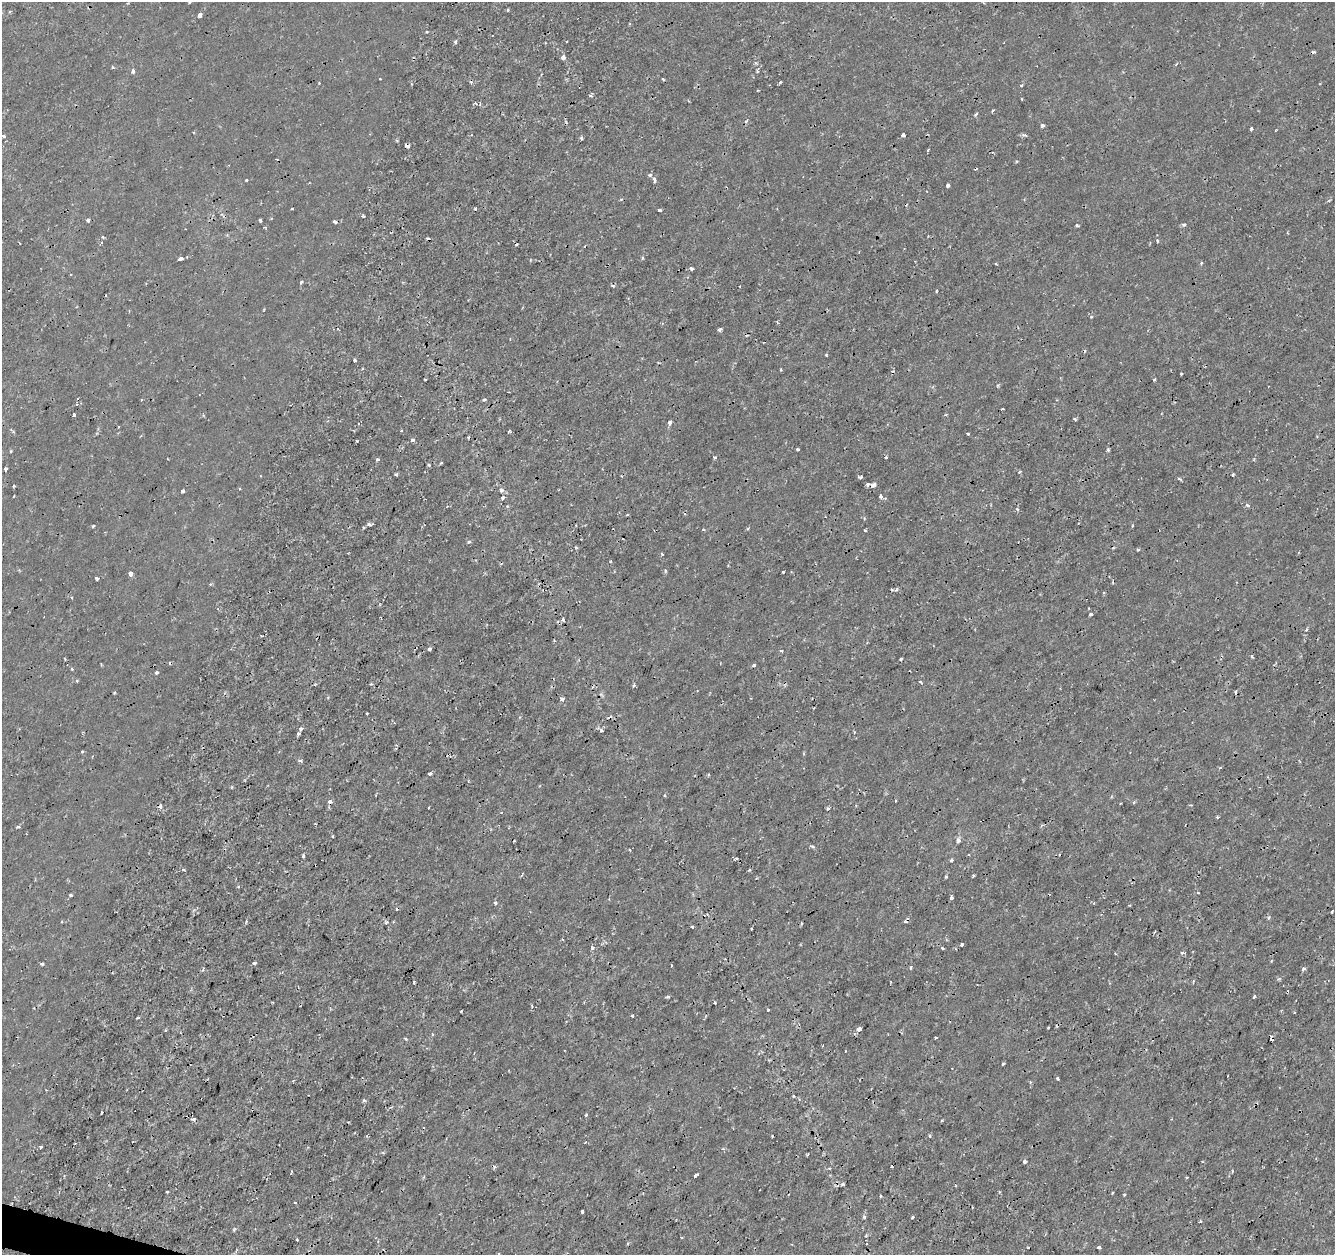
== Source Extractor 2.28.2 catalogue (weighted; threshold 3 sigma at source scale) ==
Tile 7 of 4 x 4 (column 3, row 2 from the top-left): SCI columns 2667-3999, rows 2722-3974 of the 5339 x 5501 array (HDU 1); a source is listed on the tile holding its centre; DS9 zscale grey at full resolution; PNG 1337 x 1257 px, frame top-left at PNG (2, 2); no overlay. Shown black and unused: <1% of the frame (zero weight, under 2 of 3 exposures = <1% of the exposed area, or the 3 px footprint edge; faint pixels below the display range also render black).
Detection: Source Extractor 2.28.2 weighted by HDU 2 'WHT'; one run over the whole footprint, this tile lists its part. Background 1.78e-04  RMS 0.0011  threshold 0.00517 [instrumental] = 3 sigma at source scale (4.5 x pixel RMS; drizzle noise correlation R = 1.50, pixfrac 1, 0.0396/0.0396 arcsec/px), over >= 5 px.
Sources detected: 220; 23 cosmic-ray / hot-pixel residue — not listed; the other 197 listed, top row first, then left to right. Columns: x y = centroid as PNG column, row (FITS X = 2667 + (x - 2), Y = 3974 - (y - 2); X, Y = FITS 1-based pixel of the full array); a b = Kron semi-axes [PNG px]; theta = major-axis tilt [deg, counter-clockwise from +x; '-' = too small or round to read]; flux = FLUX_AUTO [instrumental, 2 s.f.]
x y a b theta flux
190 2 3 3 - 0.11
200 15 4 3 - 0.85
427 32 4 2 - 0.099
455 42 5 3 - 0.18
563 57 4 4 - 0.53
112 67 3 3 - 0.22
133 71 5 4 - 0.27
757 71 4 3 - 0.18
663 79 3 3 - 0.13
780 82 3 2 - 0.27
1021 85 3 3 - 0.16
590 96 5 3 - 0.17
1022 99 3 2 - 0.13
480 104 5 3 - 0.1
992 111 4 2 - 0.15
976 114 6 3 43 0.15
1042 125 4 3 - 0.36
1251 129 3 3 - 0.23
903 134 4 3 - 2.2
1025 135 5 4 - 0.26
3 136 3 3 - 0.39
581 138 3 3 - 0.19
407 146 4 3 - 0.52
928 150 3 2 - 0.13
650 175 5 4 - 0.28
246 180 3 3 - 0.19
654 180 8 4 -71 0.26
948 185 4 3 - 0.33
292 208 3 2 - 0.2
660 210 4 3 - 0.4
363 216 4 3 - 0.16
88 220 4 3 - 0.34
260 221 3 3 - 0.23
335 222 4 3 - 0.37
1077 225 4 3 - 0.2
1184 225 4 4 - 0.2
265 227 4 2 - 0.096
1157 240 4 3 - 0.17
516 245 3 2 - 0.12
181 258 4 3 - 0.66
642 258 3 3 - 0.31
1201 263 4 3 - 0.16
996 264 4 2 - 0.1
691 269 4 3 - 0.46
301 282 4 3 - 0.25
937 291 4 3 - 0.092
1091 317 4 4 - 0.12
720 330 4 3 - 0.38
826 355 3 3 - 0.18
355 360 3 3 - 0.19
1181 374 3 2 - 0.13
425 379 3 3 - 0.19
1155 379 3 3 - 0.15
484 399 4 3 - 0.15
141 400 4 3 - 0.098
1002 409 3 3 - 0.21
73 415 4 3 - 62
1075 419 4 3 - 0.16
670 422 5 3 - 0.38
118 427 3 2 - 0.076
509 431 4 3 - 0.18
968 434 4 2 - 0.097
413 440 3 3 - 0.49
798 449 3 3 - 0.34
1108 450 3 3 - 0.22
11 451 3 3 - 0.11
715 457 3 3 - 0.26
886 457 3 3 - 0.19
377 459 3 3 - 0.24
441 463 4 3 - 0.11
429 465 4 4 - 0.16
6 469 4 3 - 0.79
396 475 3 3 - 0.18
1233 475 3 3 - 0.15
860 477 4 3 - 0.18
1179 479 5 3 - 0.16
867 484 3 3 - 0.33
873 485 5 4 - 0.54
14 486 3 3 - 0.5
501 490 6 6 - 0.25
183 491 4 3 - 0.62
880 496 4 4 - 0.28
503 498 6 4 44 0.23
1247 505 6 4 -18 0.25
369 524 5 4 - 0.27
576 525 3 2 - 0.091
93 526 4 3 - 0.13
703 529 3 3 - 0.12
865 530 3 2 - 0.15
469 542 5 4 - 0.19
1138 550 4 3 - 0.12
662 554 4 2 - 0.13
611 561 3 2 - 0.13
665 571 6 3 -82 0.14
783 572 3 2 - 0.21
130 574 4 4 - 0.93
97 578 3 3 - 0.4
1103 593 3 3 - 0.35
1091 614 3 3 - 0.24
563 620 3 3 - 0.45
1306 630 4 3 - 0.13
430 649 3 3 - 0.58
781 651 3 3 - 0.2
1252 656 5 3 - 0.15
901 659 3 2 - 0.15
754 665 4 3 - 0.22
72 669 3 3 - 0.092
157 672 4 3 - 0.2
77 681 4 3 - 0.16
920 682 3 3 - 0.22
634 685 4 3 - 0.19
114 693 3 2 - 0.13
563 699 5 5 - 0.28
367 714 3 2 - 0.16
601 730 7 4 -31 0.28
298 733 5 4 - 0.26
82 751 3 3 - 0.22
300 761 5 4 - 0.21
1220 767 4 3 - 0.15
430 774 3 3 - 0.46
664 795 3 3 - 0.15
895 801 3 2 - 0.15
330 802 3 3 - 0.71
1134 802 4 4 - 0.15
160 806 4 3 - 0.51
429 807 2 2 - 0.12
828 808 3 3 - 0.46
1217 817 3 3 - 0.13
18 827 5 3 - 0.16
333 836 3 2 - 0.11
958 840 7 5 75 0.27
303 856 3 3 - 0.25
736 858 4 3 - 0.2
952 860 4 3 - 0.43
183 869 4 3 - 0.19
946 876 4 3 - 0.19
973 876 3 3 - 0.16
239 887 4 2 - 0.11
1198 893 3 2 - 0.099
71 895 3 3 - 0.35
951 898 4 3 - 0.54
495 903 4 3 - 0.18
1332 911 3 3 - 0.26
1268 918 5 3 - 0.15
246 921 5 2 - 0.13
386 922 5 4 - 0.18
801 923 3 2 - 0.12
693 927 3 3 - 0.27
962 944 3 3 - 0.27
592 948 5 4 - 0.28
942 948 3 3 - 0.12
1115 953 3 2 - 0.078
1183 953 6 3 2 0.22
255 963 4 3 - 0.35
42 964 3 3 - 0.18
671 965 3 2 - 0.14
911 967 4 3 - 0.22
1304 968 3 3 - 0.41
414 982 3 3 - 0.12
668 996 5 3 - 0.15
1254 996 5 3 - 0.11
273 1003 3 2 - 0.11
532 1006 4 3 - 0.1
768 1010 3 2 - 0.13
461 1011 3 2 - 0.19
632 1016 3 2 - 0.15
138 1018 4 2 - 0.13
859 1029 5 4 - 0.61
165 1030 3 2 - 0.13
432 1034 3 3 - 0.15
936 1037 4 2 - 0.1
405 1038 3 3 - 0.32
1003 1064 3 2 - 0.19
1057 1078 3 3 - 0.36
793 1096 3 3 - 0.097
364 1100 6 4 -2 0.15
102 1112 3 2 - 0.26
586 1115 3 3 - 0.18
193 1119 5 3 - 0.22
930 1136 3 3 - 0.27
585 1142 3 2 - 0.13
41 1147 3 3 - 0.36
808 1154 3 2 - 0.15
1025 1161 4 4 - 0.27
1202 1162 3 2 - 0.086
695 1176 5 3 - 0.74
843 1184 4 3 - 0.19
167 1192 3 3 - 0.32
880 1196 3 3 - 0.12
295 1203 3 2 - 0.17
582 1211 3 3 - 0.26
864 1217 4 4 - 0.17
912 1217 3 3 - 0.27
1200 1221 5 3 - 0.12
297 1240 3 3 - 0.25
628 1243 4 3 - 0.15
1099 1247 3 3 - 0.4
Overlapping masked pixels (flux is a lower limit): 3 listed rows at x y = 407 146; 873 485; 160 806
Isophote crosses this tile's border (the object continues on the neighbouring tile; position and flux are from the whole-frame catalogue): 1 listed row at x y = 190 2